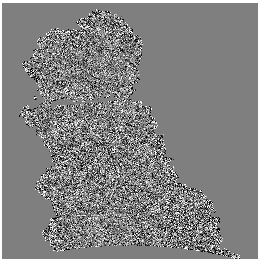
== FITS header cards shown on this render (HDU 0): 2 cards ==
NAXIS1  =                  256
NAXIS2  =                  256

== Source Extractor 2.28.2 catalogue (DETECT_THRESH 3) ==
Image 256 x 256 px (HDU 0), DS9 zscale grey, 1 PNG px = 1 image px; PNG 260 x 260 px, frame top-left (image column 1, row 256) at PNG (2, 3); no overlay
Background 2.99e-08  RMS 2.1e-06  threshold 6.44e-06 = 3 sigma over >= 5 px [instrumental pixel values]
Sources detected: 390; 246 with non-positive FLUX_AUTO (blend fragments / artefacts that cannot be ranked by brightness) are not listed; the other 144 listed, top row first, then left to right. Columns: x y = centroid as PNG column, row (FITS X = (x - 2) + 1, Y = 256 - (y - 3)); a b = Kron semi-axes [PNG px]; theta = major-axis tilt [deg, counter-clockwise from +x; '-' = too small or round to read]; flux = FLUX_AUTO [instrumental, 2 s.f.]
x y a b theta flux
96 9 3 2 - 1.4e-01
89 14 3 2 - 1.6e-01
115 15 4 3 - 7.4e-02
98 16 2 2 - 9.8e-04
82 18 7 4 2 3.5e-01
92 23 2 2 - 5.0e-02
78 24 3 2 - 2.1e-01
81 26 4 3 - 4.8e-01
75 29 5 2 - 2.2e-01
51 30 5 2 - 4.9e-01
47 34 4 4 - 8.8e-01
127 38 2 2 - 3.7e-02
38 39 4 2 - 5.1e-01
96 39 4 2 - 2.4e-01
83 40 2 2 - 4.4e-02
90 43 2 2 - 5.3e-02
98 43 5 2 - 2.4e-02
129 44 3 2 - 8.5e-02
141 44 4 2 - 2.1e-01
67 45 3 2 - 4.9e-02
136 46 6 2 70 4.2e-02
140 49 4 3 - 4.1e-01
62 54 6 2 71 1.7e-02
103 59 5 4 - 1.9e-01
64 62 5 3 - 3.1e-01
97 63 4 2 - 6.1e-03
50 68 5 3 - 6.6e-02
26 69 4 4 - 3.4e-01
77 69 3 2 - 7.7e-02
46 71 3 2 - 9.6e-03
88 71 3 2 - 1.4e-02
84 75 4 2 - 2.1e-02
30 76 4 2 - 2.3e-01
40 77 4 2 - 1.3e-01
78 80 3 2 - 8.9e-03
97 81 3 2 - 1.4e-01
39 85 6 4 -76 9.5e-02
134 90 2 2 - 3.0e-01
100 95 2 2 - 4.1e-02
34 97 4 2 - 1.3e-01
140 103 7 3 -87 9.5e-01
39 105 4 2 - 1.1e-02
58 105 7 3 10 4.3e-01
27 106 4 3 - 5.9e-01
146 106 2 2 - 3.7e-01
22 107 2 2 - 6.8e-02
152 108 3 2 - 4.3e-02
27 112 6 3 -65 2.0e-01
31 113 4 2 - 4.6e-01
55 113 4 2 - 1.6e-01
60 113 2 2 - 3.2e-02
22 114 5 3 - 6.2e-02
34 115 3 2 - 6.1e-02
49 115 4 2 - 1.4e-01
40 116 2 2 - 8.2e-02
26 117 3 2 - 3.6e-01
43 125 3 2 - 1.2e-01
48 145 4 2 - 1.1e-01
158 150 3 2 - 1.8e-01
50 151 4 2 - 3.0e-01
111 160 3 2 - 1.8e-01
118 160 2 2 - 2.1e-03
52 161 3 2 - 1.1e-01
167 165 5 2 - 2.4e-01
144 166 3 2 - 1.7e-01
173 167 4 2 - 1.3e-01
69 171 11 3 -89 1.8e-01
176 175 3 2 - 1.5e-01
165 178 3 2 - 8.5e-02
172 178 3 2 - 2.2e-01
91 181 3 2 - 5.9e-02
72 182 3 2 - 5.8e-02
95 184 7 2 -37 8.2e-02
185 185 5 3 - 3.9e-01
100 186 3 2 - 9.0e-02
126 186 2 2 - 4.2e-02
200 190 2 2 - 1.2e-02
185 191 3 2 - 1.6e-01
187 196 5 2 - 1.6e-01
204 197 6 5 - 1.2e-01
47 199 5 2 - 1.5e-01
191 199 4 2 - 1.6e-02
209 200 3 2 - 2.1e-01
190 203 3 2 - 8.5e-02
212 204 4 2 - 4.8e-01
78 205 3 2 - 6.1e-02
204 205 2 2 - 1.4e-01
174 206 5 3 - 6.6e-02
177 206 5 3 - 1.2e-01
208 206 4 3 - 3.1e-01
166 207 5 3 - 8.2e-02
206 211 3 2 - 1.9e-02
89 213 2 2 - 7.9e-02
133 213 3 2 - 1.7e-01
186 215 3 2 - 1.4e-01
198 217 3 2 - 1.3e-01
145 218 4 2 - 9.5e-03
206 218 2 2 - 1.8e-01
51 219 4 3 - 1.9e-01
89 219 5 4 - 1.6e-01
202 220 2 2 - 3.1e-02
189 221 4 2 - 5.1e-02
144 222 6 3 -11 1.2e-01
50 224 3 2 - 1.7e-01
59 226 3 2 - 1.9e-01
200 226 7 3 49 3.2e-01
111 227 2 2 - 5.6e-02
151 228 4 2 - 1.5e-01
118 229 2 2 - 1.5e-02
159 230 3 2 - 7.4e-02
148 231 2 2 - 1.4e-01
199 231 6 3 -8 3.3e-01
145 232 3 2 - 7.8e-03
191 232 3 2 - 2.3e-01
174 234 3 3 - 1.2e-01
215 234 5 2 - 3.0e-01
52 235 7 3 -14 1.2e-01
188 237 3 2 - 2.2e-01
45 239 4 2 - 4.8e-02
166 239 3 2 - 1.4e-02
194 239 3 3 - 2.5e-01
55 240 4 3 - 2.7e-01
221 240 7 4 69 4.9e-01
50 242 7 3 -86 1.2e+00
80 242 4 2 - 1.5e-03
164 242 4 2 - 3.0e-03
66 244 5 2 - 8.5e-02
176 244 2 2 - 1.8e-01
195 244 3 2 - 7.4e-02
150 245 2 2 - 7.5e-07
212 246 6 3 46 2.2e-02
178 247 2 2 - 1.5e-01
218 247 7 3 -68 1.3e-01
186 248 4 3 - 2.4e-01
224 248 4 2 - 2.4e-01
205 249 2 2 - 3.3e-02
53 250 3 2 - 8.9e-02
196 250 4 2 - 3.8e-01
57 251 4 3 - 2.5e-01
229 251 3 2 - 1.9e-01
233 253 3 2 - 2.4e-01
224 256 5 2 - 5.9e-02
238 256 5 4 - 4.9e-01
233 257 3 3 - 1.4e+00
At the frame edge (FLAGS 8, measured only in part): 2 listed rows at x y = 238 256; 233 257
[246 non-positive-flux detections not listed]